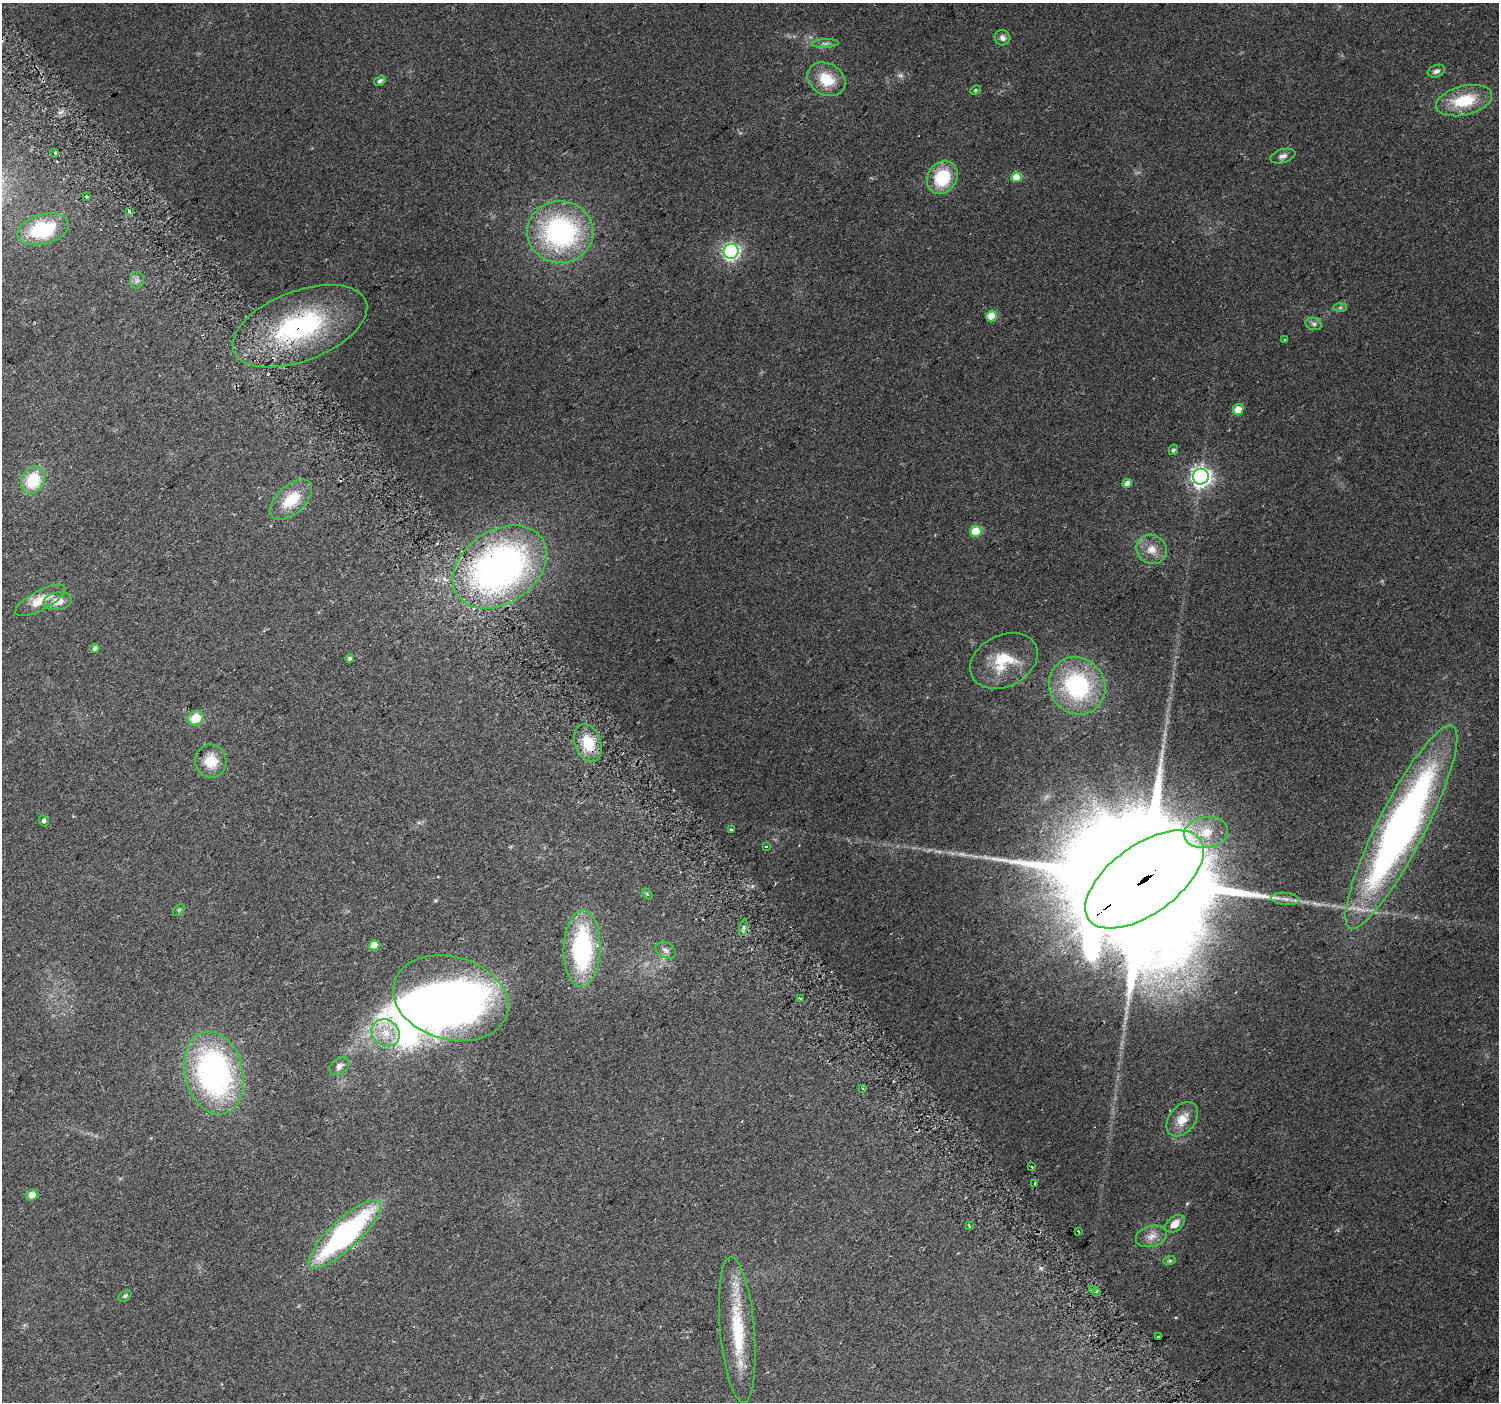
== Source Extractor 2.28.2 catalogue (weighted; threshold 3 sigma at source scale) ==
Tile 11 of 4 x 4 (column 3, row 3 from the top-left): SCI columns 3027-4523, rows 1623-3022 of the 6047 x 5984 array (HDU 1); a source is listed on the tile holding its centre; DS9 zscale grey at full resolution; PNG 1501 x 1404 px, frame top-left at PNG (2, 3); each listed source drawn as its Kron ellipse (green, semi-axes under 4 px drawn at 4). Shown black and unused: <1% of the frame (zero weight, under 2 of 3 exposures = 2% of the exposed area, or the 3 px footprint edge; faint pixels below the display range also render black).
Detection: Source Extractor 2.28.2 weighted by HDU 2 'WHT'; one run over the whole footprint, this tile lists its part. Background 0.0578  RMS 0.011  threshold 0.0499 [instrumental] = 3 sigma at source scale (4.5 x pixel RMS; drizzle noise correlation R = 1.50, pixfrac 1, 0.0396/0.0396 arcsec/px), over >= 5 px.
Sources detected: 81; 1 too faint to see at this stretch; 3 inside a brighter object's white glare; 3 cosmic-ray / hot-pixel residue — neither listed nor drawn; the other 74 listed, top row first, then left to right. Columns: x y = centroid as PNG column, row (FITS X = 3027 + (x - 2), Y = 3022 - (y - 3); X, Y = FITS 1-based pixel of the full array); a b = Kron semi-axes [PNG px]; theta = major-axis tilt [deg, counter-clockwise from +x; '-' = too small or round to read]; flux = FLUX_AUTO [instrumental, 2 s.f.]
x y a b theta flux
1002 38 8 7 - 4.5
825 43 13 4 3 3.3
1436 71 9 6 22 4
826 79 20 15 -30 31
380 81 6 4 33 3.1
975 90 5 4 - 1.6
1464 101 28 14 14 46
55 153 3 3 - 1.5
1283 156 13 6 17 4.8
1016 177 5 5 - 24
942 178 17 14 55 51
86 197 3 3 - 3.4
129 211 4 3 - 21
43 229 26 15 15 75
560 232 33 31 -3 200
731 251 7 7 - 270
137 280 8 7 - 3.4
1340 307 6 4 1 1.8
992 316 5 5 - 22
1314 324 8 6 -15 3.3
300 326 71 35 21 200
1284 339 3 2 - 1.3
1238 409 5 5 - 13
1173 450 5 4 - 2.3
1201 477 8 8 - 500
33 480 14 11 59 41
1127 483 5 4 - 7.7
291 500 25 14 42 33
976 531 6 5 - 38
1152 549 16 14 -37 15
500 567 51 36 34 470
40 600 28 9 28 21
58 601 14 9 8 13
95 648 5 4 - 4.7
350 658 4 3 - 17
1004 661 35 25 27 49
1077 686 30 27 -50 120
195 718 8 7 - 22
588 743 19 13 -69 30
211 761 16 15 - 22
44 821 6 4 -56 3.3
1401 827 113 23 63 630
731 830 3 3 - 7.4
1206 832 22 15 10 28
766 846 3 2 - 1.4
1144 879 69 34 36 83000
647 894 6 4 -45 1.4
1285 899 14 6 -6 6.1
179 910 7 4 45 1.6
744 928 8 4 82 2.5
374 945 5 5 - 14
582 949 38 18 89 150
666 950 11 7 -30 4.9
451 998 59 41 -16 530
800 999 3 3 - 3.1
386 1033 15 12 -39 19
339 1066 11 7 39 5.9
214 1073 42 29 -76 300
863 1089 4 3 - 1.4
1182 1119 19 13 51 18
1031 1167 3 2 - 2.1
1035 1183 3 3 - 5.8
32 1195 6 5 - 7.9
1175 1224 11 7 39 11
969 1225 4 3 - 3.7
1078 1232 3 3 - 10
345 1234 47 14 43 240
1151 1236 16 10 15 10
1169 1261 6 4 18 1.9
1093 1290 4 3 - 2.5
1096 1291 3 3 - 3
125 1296 7 5 36 2
737 1330 73 17 -85 73
1158 1337 3 3 - 2.8
Overlapping masked pixels (flux is a lower limit): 3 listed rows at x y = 300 326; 500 567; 1144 879